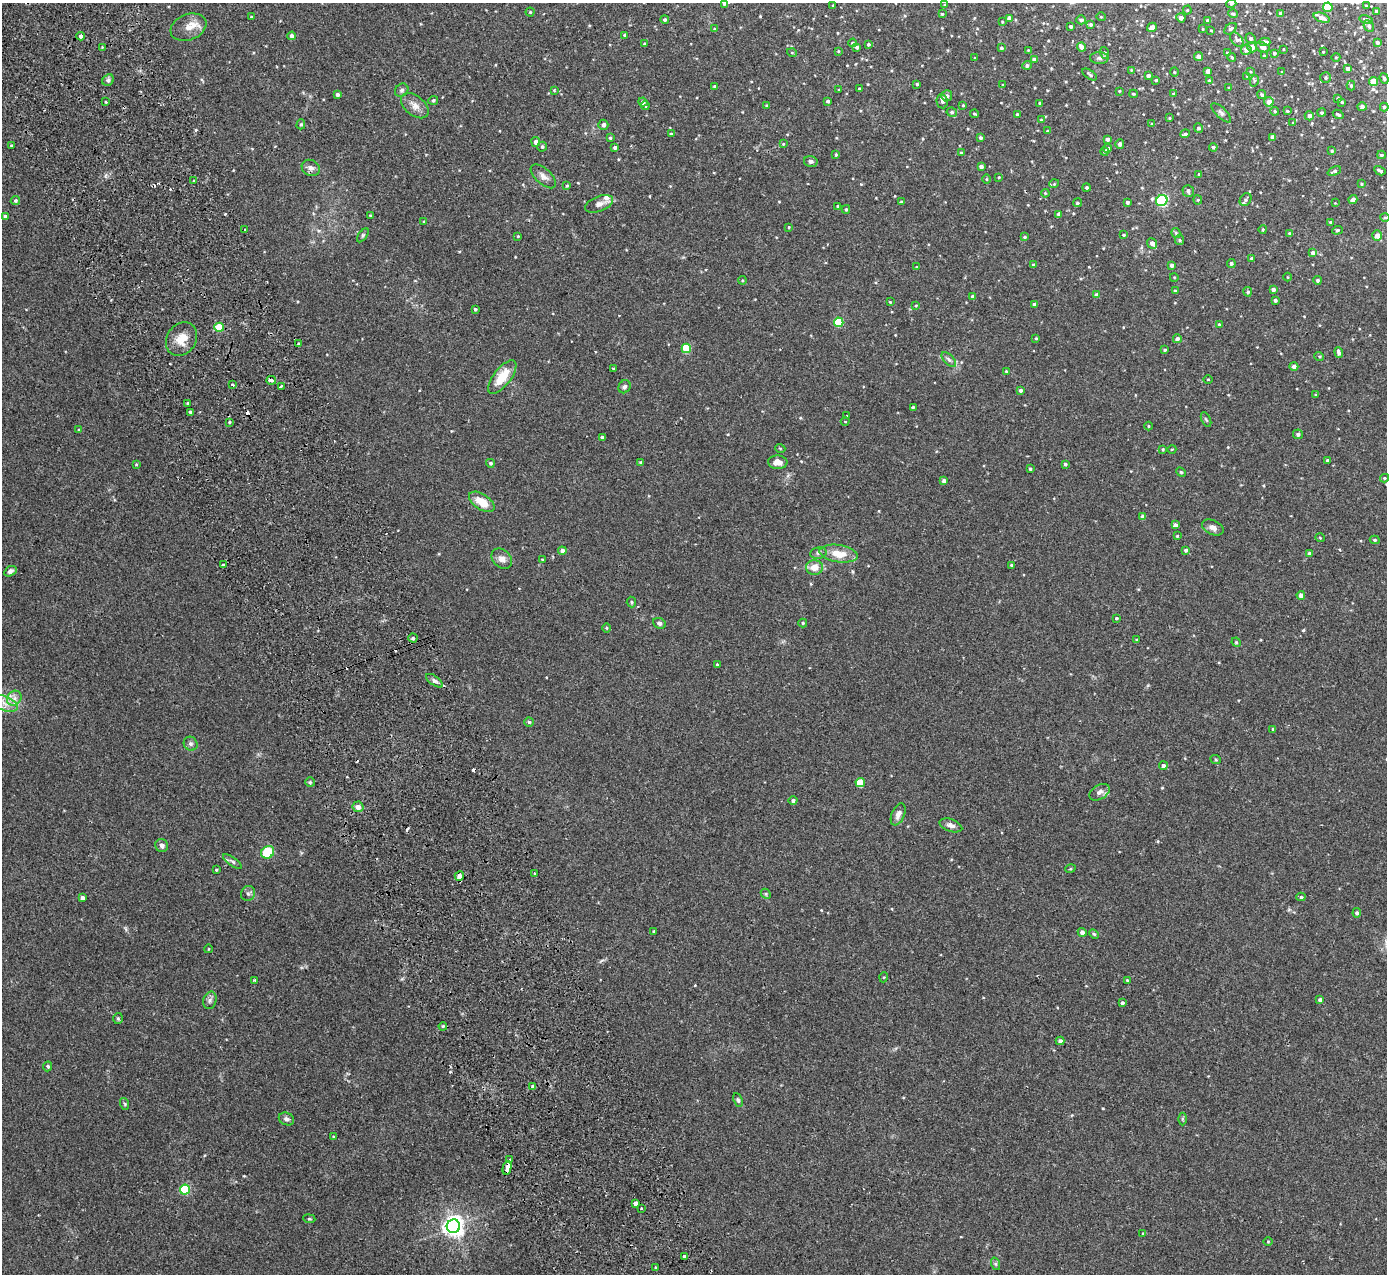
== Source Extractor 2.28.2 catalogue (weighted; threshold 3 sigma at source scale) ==
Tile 11 of 4 x 4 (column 3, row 3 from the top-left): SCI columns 2825-4209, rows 1453-2724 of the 5648 x 5578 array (HDU 1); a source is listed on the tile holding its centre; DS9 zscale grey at full resolution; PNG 1389 x 1276 px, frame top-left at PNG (2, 3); each listed source drawn as its Kron ellipse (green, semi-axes under 4 px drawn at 4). Shown black and unused: <1% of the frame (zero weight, under 2 of 3 exposures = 3% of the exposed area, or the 3 px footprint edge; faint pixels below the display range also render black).
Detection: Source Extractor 2.28.2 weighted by HDU 2 'WHT'; one run over the whole footprint, this tile lists its part. Background 0.0538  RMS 0.0051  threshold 0.0229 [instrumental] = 3 sigma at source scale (4.5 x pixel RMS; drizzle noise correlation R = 1.50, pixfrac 1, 0.05/0.05 arcsec/px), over >= 5 px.
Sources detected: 362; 10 cosmic-ray / hot-pixel residue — neither listed nor drawn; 5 inside a brighter listed object's ellipse — not listed separately; the other 347 listed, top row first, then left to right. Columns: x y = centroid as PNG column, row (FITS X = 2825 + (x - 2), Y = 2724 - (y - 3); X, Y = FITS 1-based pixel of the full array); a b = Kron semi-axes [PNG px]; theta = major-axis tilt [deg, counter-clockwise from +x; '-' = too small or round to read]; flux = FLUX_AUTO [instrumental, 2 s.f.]
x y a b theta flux
724 4 4 3 - 0.54
1231 4 5 3 - 0.63
833 5 3 2 - 0.31
945 5 3 2 - 0.42
1366 5 4 2 - 0.35
1328 7 5 4 - 15
1187 10 4 4 - 0.49
1376 11 3 3 - 0.66
530 12 4 4 - 0.49
1280 13 4 3 - 0.86
942 14 3 3 - 0.53
1233 14 5 4 - 0.84
251 17 4 3 - 0.5
1101 17 4 3 - 0.36
1009 18 4 4 - 2.4
1181 18 4 4 - 1.9
1322 18 8 4 -19 1.9
1366 19 7 3 -13 0.71
665 20 4 4 - 0.88
1081 20 5 4 - 1.2
1207 20 4 3 - 0.66
1002 22 3 3 - 0.42
1091 24 4 4 - 0.93
1071 26 3 3 - 0.76
1369 26 6 4 -64 1
188 27 18 13 21 5.8
1152 27 5 4 - 2.5
715 29 4 3 - 0.46
1203 29 4 3 - 0.35
1230 29 7 5 40 0.92
1211 30 3 2 - 0.34
624 35 4 3 - 0.57
81 36 4 4 - 1.3
292 36 4 4 - 1.6
1251 38 5 5 - 0.99
1237 40 8 5 -52 1.4
1265 42 5 4 - 1.5
1377 42 4 3 - 1.1
853 43 4 3 - 0.56
645 44 3 3 - 0.91
868 44 3 3 - 0.76
102 47 4 3 - 0.37
857 47 3 3 - 0.86
1082 47 4 4 - 3.5
1252 47 5 5 - 2.6
1263 47 7 4 -25 2.2
1001 48 4 3 - 0.87
1283 49 3 2 - 0.32
1028 50 4 3 - 0.4
1246 50 5 5 - 2.3
838 51 4 3 - 0.44
1323 52 3 2 - 0.33
792 53 5 3 - 0.38
1105 53 6 4 -71 0.59
1227 53 3 3 - 0.44
1274 53 4 4 - 0.79
1198 56 4 4 - 2.3
1264 56 3 3 - 0.66
1232 57 4 3 - 0.68
1336 57 4 3 - 0.35
975 58 3 3 - 0.4
1099 58 9 6 -3 1.4
1034 59 4 4 - 1.9
1027 65 5 4 - 1
1348 68 4 3 - 1.6
1131 70 4 3 - 0.36
1208 71 4 4 - 2.8
1250 71 3 2 - 0.42
1174 72 4 3 - 0.43
1282 72 3 3 - 0.29
1090 74 8 3 -34 0.82
1148 76 4 4 - 1.5
1247 76 3 2 - 0.29
1326 78 5 5 - 0.83
1384 78 5 4 - 0.94
108 80 6 5 - 1.1
1156 80 4 4 - 0.52
1209 81 4 3 - 0.75
1254 81 6 3 72 0.59
1374 81 4 4 - 9
917 84 3 3 - 0.58
1003 85 2 2 - 0.41
715 86 3 3 - 0.72
1351 86 5 4 - 0.82
1229 88 3 3 - 0.43
859 89 3 3 - 0.66
402 90 7 6 - 1.1
554 90 4 4 - 0.45
839 90 3 2 - 0.41
1119 91 2 2 - 0.29
1134 94 4 4 - 0.52
1174 94 4 4 - 0.82
337 95 4 4 - 1.5
1262 95 4 4 - 1.1
947 96 5 5 - 1.6
1338 98 4 3 - 0.62
433 100 5 4 - 0.82
828 101 3 3 - 0.96
942 101 7 5 -79 1.5
106 102 3 3 - 0.47
643 102 4 4 - 1.7
1269 102 5 4 - 3.5
1342 102 3 3 - 0.57
1040 103 3 3 - 0.88
767 105 4 4 - 0.63
963 105 3 3 - 0.5
415 106 16 9 -40 3.7
645 106 4 4 - 0.56
1362 107 5 4 - 1.4
1384 107 4 4 - 0.74
1275 111 4 4 - 0.58
1287 111 3 3 - 0.56
952 112 5 4 - 0.99
1221 113 13 5 -44 1.4
1322 113 4 4 - 0.61
974 114 4 3 - 0.6
1017 114 3 3 - 0.49
1338 114 5 3 - 0.74
1309 116 5 4 - 1.9
1169 118 3 3 - 0.39
1041 120 4 4 - 0.44
1293 123 4 4 - 0.4
301 124 5 4 - 0.7
1152 124 4 3 - 0.55
603 125 5 5 - 1.5
1198 128 5 4 - 1.1
1047 131 4 3 - 0.37
671 134 3 3 - 0.54
1185 134 5 3 - 1.1
1273 137 4 4 - 2.3
610 138 4 3 - 0.63
980 138 4 3 - 0.99
1107 139 4 3 - 1.2
536 142 5 4 - 1.8
783 144 4 4 - 0.4
1120 144 5 4 - 1.4
11 146 4 3 - 0.46
542 147 5 5 - 0.89
1213 147 4 3 - 0.99
615 148 3 3 - 1.1
1108 148 4 4 - 1.6
1104 151 4 4 - 0.58
1332 151 4 4 - 0.68
961 153 4 4 - 0.73
836 154 4 3 - 0.51
1381 155 4 3 - 0.64
811 161 7 5 -14 1.1
981 167 4 3 - 1.2
311 168 9 7 -29 2.1
1334 171 7 4 24 1.1
1380 171 6 3 -29 1.1
1199 174 3 3 - 0.42
543 176 15 7 -42 2.8
999 177 4 3 - 0.42
986 179 4 3 - 0.43
194 181 3 2 - 0.82
1054 184 5 3 - 0.46
1361 184 4 3 - 0.54
567 186 4 3 - 0.47
1087 187 4 4 - 0.79
1188 191 6 5 - 1.6
1045 193 4 3 - 0.46
1198 200 4 4 - 0.52
1245 200 7 5 53 1
1353 200 4 4 - 2.1
15 201 5 4 - 0.89
1162 201 6 5 - 56
901 202 3 3 - 0.51
1127 202 3 3 - 0.97
1077 203 4 4 - 0.84
1335 203 2 2 - 0.27
599 204 15 7 21 2.6
838 206 3 3 - 0.64
846 209 4 3 - 0.75
1059 214 4 4 - 1.7
5 216 4 3 - 1
370 216 4 3 - 0.56
1385 218 5 3 - 0.48
424 222 3 3 - 0.47
1330 222 3 2 - 0.45
789 227 3 3 - 0.4
1263 229 4 3 - 0.58
245 230 3 3 - 0.98
1337 230 5 4 - 0.66
1176 233 5 4 - 0.6
1290 233 4 4 - 0.7
363 235 8 4 55 0.83
1123 235 3 3 - 0.51
518 236 3 3 - 0.39
1377 236 5 5 - 3.4
1024 237 4 3 - 0.57
1179 240 5 4 - 0.71
1152 243 5 4 - 2.6
1313 253 4 4 - 2
1251 258 3 3 - 0.49
1231 263 4 4 - 0.9
1033 265 4 3 - 0.62
1172 265 4 3 - 1.4
916 267 4 3 - 0.37
1174 277 4 3 - 0.36
1288 277 4 3 - 0.32
742 280 4 3 - 0.45
1317 280 4 4 - 0.86
1273 290 4 4 - 1.5
1175 291 3 3 - 1
1248 292 5 4 - 0.71
1097 295 4 4 - 2.4
972 296 4 4 - 0.99
1275 300 3 3 - 0.93
890 302 3 2 - 0.4
1034 304 3 3 - 0.76
916 306 4 3 - 0.42
475 309 3 3 - 0.73
839 322 5 4 - 21
1219 324 4 3 - 0.44
219 327 4 4 - 15
1036 338 4 3 - 0.44
181 339 18 14 54 6.9
1177 339 4 4 - 1.8
299 344 4 3 - 3.4
686 348 5 4 - 18
1165 350 4 3 - 0.66
1339 353 5 3 - 1.7
1319 356 5 3 - 0.51
949 360 9 5 -47 1.3
1294 366 4 4 - 1.5
613 369 3 3 - 0.64
1006 371 4 3 - 0.46
502 377 20 9 52 11
1208 379 4 3 - 0.37
271 380 5 3 - 2
232 385 3 2 - 1
281 386 3 3 - 1.8
625 387 7 5 57 1.3
1021 390 4 4 - 1.3
1316 395 3 3 - 0.4
188 403 3 3 - 0.95
913 407 3 3 - 0.68
190 412 3 3 - 3.3
847 416 3 2 - 0.28
1206 419 8 3 -62 0.64
230 422 3 3 - 0.56
845 422 4 3 - 0.36
1148 426 4 3 - 0.39
79 430 4 2 - 0.41
1298 434 5 4 - 1.4
602 437 3 3 - 1.1
780 448 5 3 - 0.46
1163 449 4 3 - 0.58
1172 449 4 3 - 0.37
1327 460 3 3 - 0.52
778 462 10 7 -4 3.5
490 463 4 4 - 0.92
641 463 4 3 - 1.2
136 464 3 3 - 0.38
1065 464 4 3 - 0.93
1030 469 3 3 - 0.65
1181 472 5 4 - 0.59
1384 478 4 4 - 0.57
944 481 4 4 - 1.8
482 502 14 7 -34 8.9
1143 517 4 4 - 2.5
1175 525 4 4 - 1.2
1213 527 11 7 -25 2.6
1177 536 3 2 - 0.44
1320 538 5 3 - 0.37
1375 540 5 4 - 0.73
1186 550 4 3 - 1.1
562 551 4 4 - 2.1
818 553 8 6 11 1.3
839 554 19 8 -9 8.3
1310 554 4 4 - 1.9
502 559 11 8 -45 3.2
542 559 3 3 - 0.44
223 565 4 3 - 4.4
1011 565 4 4 - 0.52
814 567 8 7 - 4.9
10 571 6 4 33 1.6
1301 595 4 4 - 2.3
631 602 5 4 - 0.71
1116 618 3 3 - 0.6
659 623 7 5 -26 1.2
803 623 4 4 - 0.61
607 628 4 3 - 0.47
413 638 4 4 - 0.93
1137 640 3 3 - 0.63
1236 642 5 4 - 0.5
717 665 3 3 - 0.63
435 681 10 4 -36 1.4
14 698 8 6 46 2.5
5 704 13 7 -22 4.3
529 722 5 4 - 0.83
1273 729 4 3 - 0.62
191 744 7 6 - 1.3
1216 760 5 3 - 0.53
1163 766 4 4 - 1.4
310 782 5 4 - 0.68
860 783 5 4 - 12
1099 792 11 7 31 2.3
793 800 4 4 - 1.3
358 807 5 5 - 2.9
898 814 12 6 66 2.5
951 825 12 6 -19 2.2
162 845 7 6 - 1.5
268 852 7 6 - 16
232 862 11 4 -37 0.97
1070 869 5 3 - 0.45
216 870 3 3 - 0.44
534 873 4 2 - 0.44
459 876 4 4 - 2.9
248 893 7 7 - 1.4
766 894 6 4 -48 0.64
1301 897 4 3 - 0.84
82 898 4 4 - 2.1
1357 913 4 4 - 1.1
654 931 3 2 - 0.42
1082 932 4 4 - 1.9
1094 934 5 4 - 0.59
208 949 4 3 - 0.32
884 977 5 3 - 0.42
255 980 3 3 - 0.56
1127 980 4 3 - 0.53
210 1000 9 6 75 1.5
1320 1000 4 3 - 1.2
1122 1003 4 3 - 1
118 1018 5 5 - 0.76
443 1026 4 3 - 0.55
1060 1041 4 4 - 1.4
48 1066 5 4 - 0.88
533 1087 4 3 - 1.1
738 1100 7 4 -67 0.85
125 1104 6 3 -71 0.57
286 1119 8 6 -25 1.6
1182 1119 6 4 -90 0.66
334 1137 3 3 - 0.49
510 1160 4 2 - 1.1
507 1168 7 3 77 5.7
185 1190 5 5 - 27
636 1204 4 3 - 10
641 1208 3 2 - 0.7
309 1219 6 3 -7 0.49
453 1226 7 7 - 290
1143 1234 4 3 - 0.46
1268 1241 5 3 - 0.41
684 1256 3 3 - 1.8
996 1264 6 4 -72 0.78
655 1268 4 3 - 1.8
Overlapping masked pixels (flux is a lower limit): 2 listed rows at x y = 271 380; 507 1168
Unlisted compact peaks at least as high as the median listed source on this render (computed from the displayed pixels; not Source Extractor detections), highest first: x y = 1303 630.